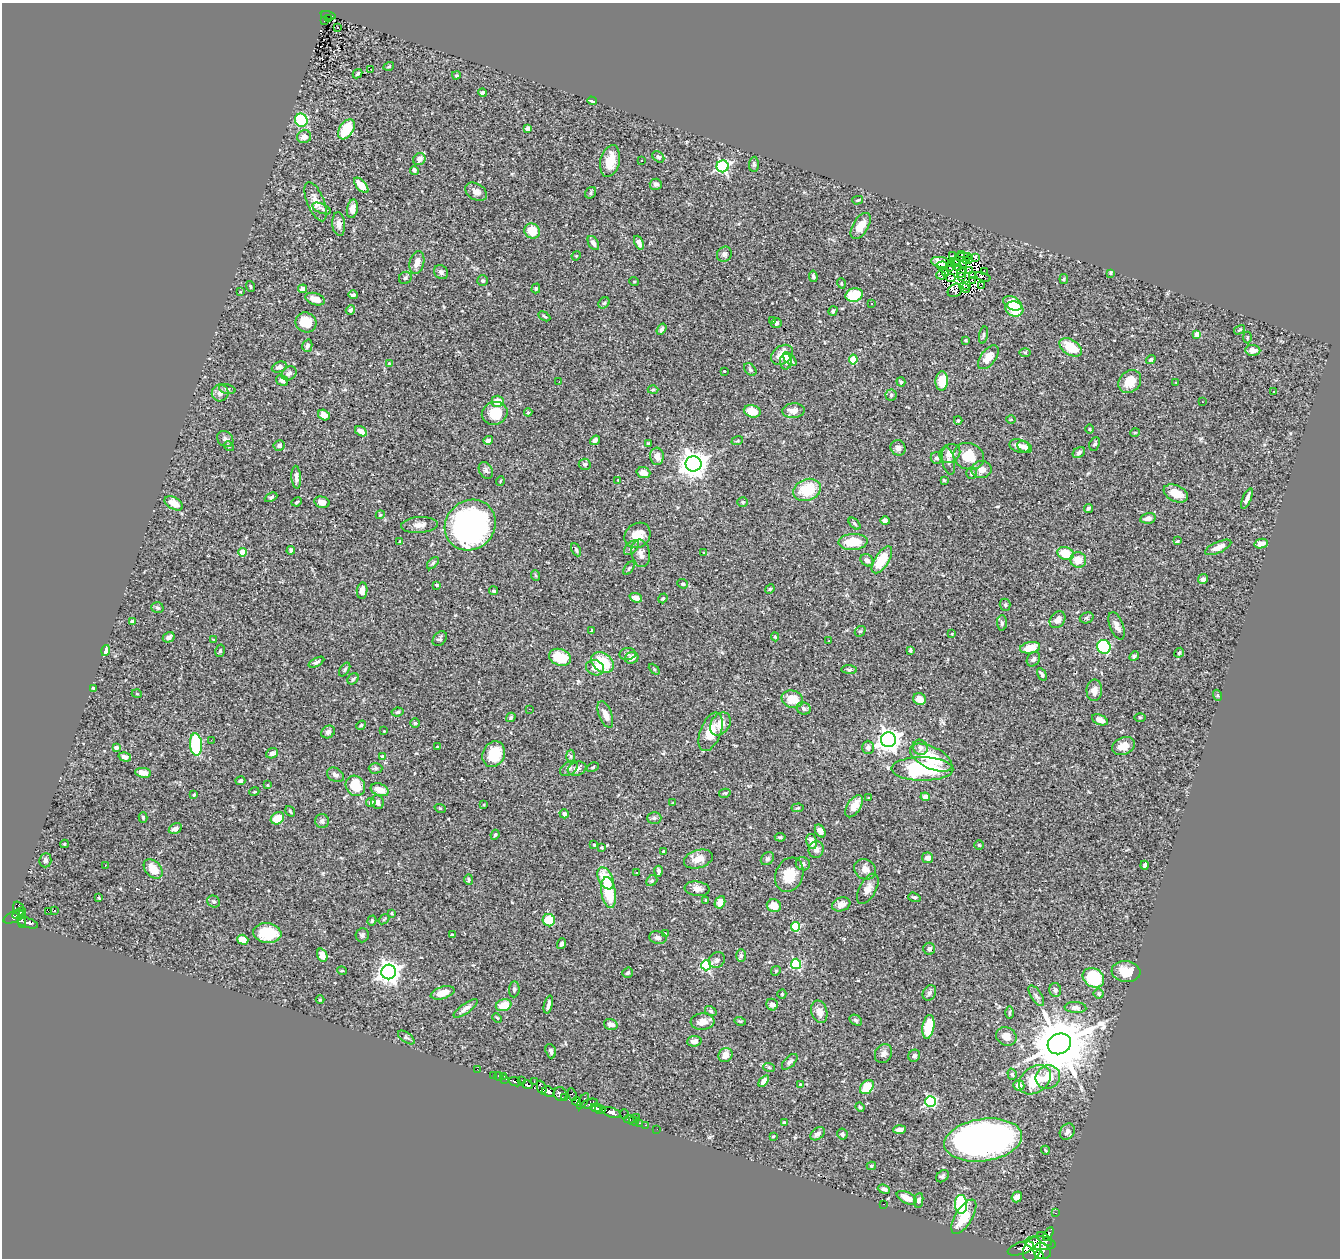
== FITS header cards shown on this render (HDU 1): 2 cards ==
NAXIS1  =                 1338
NAXIS2  =                 1256

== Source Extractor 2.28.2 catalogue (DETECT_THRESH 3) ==
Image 1338 x 1256 px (HDU 1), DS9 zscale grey, 1 PNG px = 1 image px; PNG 1342 x 1260 px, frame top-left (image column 1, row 1256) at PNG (2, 3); each listed source drawn as its Kron ellipse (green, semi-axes under 4 px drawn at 4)
Background 0.598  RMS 0.026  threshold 0.0788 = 3 sigma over >= 5 px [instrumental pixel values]
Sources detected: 466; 8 with non-positive FLUX_AUTO (blend fragments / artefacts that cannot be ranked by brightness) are neither listed nor drawn; the other 458 listed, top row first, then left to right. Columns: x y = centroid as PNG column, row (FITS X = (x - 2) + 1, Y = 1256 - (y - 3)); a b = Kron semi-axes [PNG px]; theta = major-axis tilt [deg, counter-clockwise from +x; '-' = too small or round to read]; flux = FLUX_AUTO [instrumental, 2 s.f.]
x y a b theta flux
328 15 8 3 -12 46
328 18 4 2 - 14
324 20 3 2 - 14
337 27 3 2 - 3.1
389 66 5 4 - 2.1
370 69 2 2 - 1.6
358 74 5 4 - 2.8
456 75 4 3 - 1.9
483 92 4 3 - 4.4
592 101 5 3 - 3.3
301 120 7 6 - 81
346 129 11 7 56 57
528 129 4 4 - 18
304 137 7 6 - 11
658 157 6 5 - 3.8
419 159 6 5 - 8.7
641 160 3 3 - 9.5
610 161 16 9 77 28
754 164 7 5 87 3.1
723 166 6 6 - 260
414 170 4 3 - 3.6
656 184 6 5 - 5
361 185 9 4 -48 24
476 192 12 8 -33 8.9
591 193 6 5 - 3
858 200 5 4 - 2
316 202 21 8 -68 19
321 208 10 4 -23 4.3
352 209 9 5 79 9.3
339 224 12 6 -84 9.4
861 226 14 7 58 27
532 231 8 7 - 35
593 243 8 5 -60 6.6
639 243 7 4 -67 7.7
724 254 8 7 - 5.8
962 254 3 2 - 1.5
952 255 4 2 - 0.79
576 256 5 4 - 1.7
964 257 8 2 3 0.56
975 258 3 3 - 1
969 259 4 2 - 0.75
966 260 4 3 - 0.0068
941 262 10 5 -11 8.1
956 262 3 2 - 1.1
417 263 12 7 75 13
951 263 3 2 - 1.4
962 263 3 2 - 1.7
942 266 5 4 - 1.7
950 267 3 2 - 1.3
959 268 2 2 - 2
969 271 4 2 - 2.3
984 271 3 2 - 0.88
441 272 8 6 -45 5.4
961 272 5 2 - 1.8
946 273 3 3 - 1.3
1110 273 4 3 - 1.8
941 275 4 3 - 3.8
813 276 6 4 -80 2.9
973 276 4 3 - 0.82
961 277 3 2 - 1.5
983 277 8 2 -19 1.3
405 278 6 6 - 3.3
951 278 4 3 - 2.3
1064 279 5 4 - 2
973 280 3 2 - 0.55
482 281 5 5 - 3.5
634 281 5 3 - 1.4
841 283 5 3 - 1.8
966 285 4 2 - 1.9
250 286 5 2 - 1.7
981 286 3 2 - 1.6
536 288 5 3 - 2.4
964 288 6 3 -43 2
303 289 4 4 - 11
955 290 8 6 39 7.4
240 292 3 3 - 1.3
353 295 4 3 - 5
854 295 9 6 15 44
315 299 10 6 -17 16
604 303 6 5 - 3.1
1012 303 10 6 -29 33
871 304 3 3 - 6.3
1014 309 9 7 -18 51
350 310 5 4 - 4.8
833 311 5 4 - 3.8
544 316 6 2 -30 1.9
773 320 3 2 - 1.6
306 322 11 10 - 29
776 323 6 5 - 3.2
662 329 6 4 57 3.6
1239 330 6 3 31 1.8
1197 334 4 4 - 28
983 335 9 3 79 2.9
1247 337 6 3 90 1.7
965 340 3 2 - 1.7
307 346 6 5 - 5.6
1071 347 12 7 -32 41
1253 350 7 5 -5 12
1025 352 6 4 -1 2.1
782 355 12 9 36 29
988 357 14 7 52 21
790 359 8 4 -45 8
1151 359 5 4 - 4.1
853 360 5 4 - 52
786 361 8 6 88 7.3
389 364 3 3 - 3
279 367 8 5 22 5.5
750 370 7 5 -48 3.5
724 371 3 2 - 1.4
289 373 8 6 38 5.8
282 381 6 5 - 4.9
942 381 9 6 87 36
1130 381 12 10 46 30
559 382 3 2 - 2
901 382 5 4 - 3.4
1176 382 3 2 - 2.2
227 389 8 5 -15 3.7
653 390 5 3 - 1.7
1274 392 3 3 - 4.6
220 393 8 8 - 8.4
891 395 5 5 - 2.9
498 401 6 5 - 22
1202 402 3 2 - 2
752 411 8 6 -16 24
793 411 11 7 4 13
528 412 4 4 - 1.7
495 413 13 11 20 40
324 415 6 5 - 11
958 420 4 4 - 2.1
1011 420 5 3 - 1.4
1089 429 5 3 - 1.4
361 431 6 4 -33 8.5
1135 433 5 3 - 1.3
225 439 9 7 -40 6.2
488 440 5 4 - 8.3
595 440 5 4 - 4.9
737 441 6 3 18 2.1
648 444 3 3 - 3
1095 444 7 5 65 3.3
279 445 5 5 - 6.1
229 446 5 4 - 2.4
1019 446 10 6 -16 9.5
1025 447 8 5 -31 7.1
898 448 8 7 - 6.6
1079 452 7 5 34 4.2
950 453 11 9 30 14
657 456 9 6 -84 14
969 456 15 13 -22 45
937 458 6 5 - 4.6
948 461 14 6 -79 6.8
585 464 6 5 - 3.6
693 464 8 7 - 1900
981 469 10 8 4 14
486 470 9 6 -61 5
643 473 7 5 -19 14
972 473 6 5 - 3.2
296 477 11 4 -87 7
618 480 2 2 - 0.97
944 480 3 3 - 1.7
500 481 5 3 - 1.5
807 490 14 10 20 57
1176 493 13 8 -25 27
271 497 7 4 25 2.5
1247 499 11 3 67 7.6
297 502 5 3 - 2.2
322 502 8 5 -14 9.7
743 502 5 4 - 2.3
174 503 10 6 -29 22
1088 508 5 3 - 3.3
380 515 4 3 - 1.6
1148 518 8 5 11 9.1
885 521 5 3 - 3.7
855 524 7 3 -45 2.4
419 525 18 8 3 11
470 525 27 24 42 520
637 535 14 11 43 27
400 541 3 2 - 1.3
1177 541 3 2 - 1.4
853 542 14 8 2 37
1261 544 7 4 12 10
1218 547 14 5 24 14
631 548 9 5 44 5
291 550 4 3 - 3.2
576 550 7 4 -64 3.1
242 552 4 4 - 43
641 553 14 9 -79 12
704 553 4 3 - 1.6
1066 554 8 6 -23 38
867 560 7 5 -39 6.7
882 560 15 7 57 52
1078 560 8 7 - 23
433 563 7 4 47 3.2
629 568 7 4 54 3
536 576 5 4 - 2.3
1203 579 5 4 - 5.6
683 584 5 4 - 3.7
437 585 3 2 - 1.8
770 589 5 4 - 2
362 590 8 5 82 10
493 591 4 4 - 3.1
636 598 6 4 -19 12
663 598 5 4 - 2.6
1005 605 6 5 - 3.2
157 608 6 5 - 3
1087 618 7 5 19 3.3
1057 620 9 7 50 11
132 622 3 3 - 8.2
1002 623 7 5 -88 3.6
1117 626 14 7 -69 11
591 630 3 2 - 2
860 631 6 5 - 2.6
952 634 3 3 - 1.2
169 637 6 4 29 6.3
775 637 4 4 - 2.3
440 639 8 6 50 4.2
213 640 3 2 - 1.9
829 641 3 2 - 3.9
1104 647 7 6 - 130
1030 648 10 5 10 31
106 651 6 4 75 6.2
220 651 6 4 77 2.2
910 651 3 3 - 3
1179 653 5 4 - 2.9
627 654 8 6 7 4.4
1134 656 5 4 - 3.1
560 657 11 8 -20 50
632 658 7 5 23 9.3
1033 659 8 6 54 5.3
316 662 8 4 28 4.6
602 663 12 9 -37 62
595 668 9 7 -18 14
345 669 7 4 55 3.1
654 669 6 4 -46 2.6
849 670 8 4 -3 2.8
1042 674 7 3 -57 4.6
353 679 6 5 - 3
93 688 4 3 - 2.2
1094 690 10 8 88 12
137 694 5 3 - 1.4
1217 695 5 3 - 2
792 699 11 8 -16 33
919 699 6 6 - 15
804 708 7 6 - 5.9
529 709 2 2 - 3.4
398 712 6 4 8 3.3
605 714 14 6 -69 13
511 717 5 4 - 2.8
1140 717 5 3 - 1.7
1100 720 8 5 -24 9.6
415 723 4 4 - 2.1
720 724 12 9 57 17
361 725 5 4 - 1.9
384 731 2 2 - 1
328 732 7 6 - 6.4
711 732 20 10 69 32
211 740 2 2 - 0.79
888 740 7 7 - 1300
196 744 11 6 -85 120
1123 746 12 8 23 17
116 747 4 3 - 8.3
438 747 4 3 - 1.7
868 747 7 5 90 5.8
920 747 8 7 - 9.3
272 753 6 5 - 5.9
494 754 13 11 64 56
571 756 6 4 -88 2.7
125 757 6 4 -18 7.1
383 757 4 4 - 9.6
931 758 23 11 -26 61
593 767 6 3 29 2.2
375 768 7 5 1 3.3
569 768 10 6 33 5.6
577 769 9 7 20 9
922 769 31 12 -1 160
143 773 8 5 -8 15
335 775 9 6 -32 6.7
240 781 5 4 - 3.5
268 785 3 3 - 1.5
355 786 10 9 - 47
380 790 9 6 -20 18
254 792 5 3 - 1.5
725 793 6 4 12 2.5
194 795 4 3 - 2
925 797 5 4 - 12
869 798 3 2 - 1.3
371 802 5 4 - 5.1
377 802 7 6 - 6.1
673 803 3 3 - 1.5
484 805 4 2 - 1.3
854 806 12 6 57 22
440 808 6 3 -18 1.6
798 808 6 2 5 1.6
290 811 6 3 -55 2.1
564 814 4 4 - 5.6
143 817 5 4 - 2.5
277 818 7 5 32 31
654 818 7 6 - 3.6
322 821 7 7 - 5.2
175 829 7 5 29 7.1
820 831 7 4 -57 7.5
495 835 5 4 - 2.2
780 837 5 3 - 2.4
811 842 7 5 -77 14
64 844 4 4 - 1.7
594 845 3 3 - 2.4
979 845 4 4 - 2.3
602 848 4 3 - 1.5
816 850 8 7 - 8.9
664 852 3 3 - 5.2
928 858 5 5 - 10
698 859 15 9 17 18
767 859 7 5 43 3.8
45 860 7 6 - 4.6
803 864 7 6 - 5.5
105 865 2 2 - 1.5
1145 865 4 3 - 3.8
153 869 11 7 -46 26
865 869 11 10 - 11
658 871 5 4 - 4.2
637 872 3 2 - 3
789 875 18 13 69 36
606 878 12 7 -64 49
469 880 5 4 - 2.7
652 881 6 5 - 2.7
697 889 12 7 -7 11
868 889 16 8 62 14
609 892 15 7 -80 64
914 897 6 4 -17 2.8
99 898 3 2 - 1.5
706 900 3 2 - 1.5
213 901 6 5 - 4
720 902 6 5 - 15
841 904 9 6 19 10
774 906 7 6 - 23
18 909 7 5 -71 79
55 910 2 2 - 220
48 911 2 2 - 350
19 913 7 4 33 220
391 913 4 2 - 1.3
14 917 11 5 22 280
22 919 9 3 -88 180
384 919 6 3 37 1.8
549 920 6 6 - 37
372 921 5 4 - 2
28 923 11 4 -18 120
795 927 4 4 - 73
267 933 14 10 -6 58
665 934 3 2 - 1.3
362 935 7 6 - 4.1
452 935 4 3 - 3.3
658 938 9 6 -11 5.8
243 940 6 5 - 21
561 944 5 4 - 5.7
929 949 6 6 - 5.6
322 955 7 5 -70 13
741 956 6 5 - 3.5
717 960 8 7 - 6
796 964 5 5 - 140
706 965 5 5 - 170
342 971 5 3 - 1.6
776 971 5 4 - 2
389 972 7 7 - 1200
1126 972 14 10 -6 31
628 973 5 5 - 3.6
1093 978 11 9 -30 110
514 989 8 5 84 3.4
1055 990 7 5 -78 4.2
443 993 12 6 17 22
929 993 8 6 65 5.4
782 994 4 4 - 2.3
1099 994 5 5 - 2.8
1036 996 12 5 -57 6
320 1000 4 3 - 1.4
504 1005 8 6 16 32
548 1005 9 3 75 6
772 1005 6 5 - 6.4
466 1008 14 5 35 8.2
1075 1008 11 5 -4 6.8
711 1011 6 4 -32 3.4
819 1012 11 8 -74 13
1010 1013 6 3 89 2.2
497 1018 5 4 - 1.9
856 1020 7 5 -33 4.5
740 1021 6 3 -17 2.1
702 1022 12 8 4 14
611 1024 7 5 -18 11
928 1027 12 6 80 55
1006 1036 10 9 - 14
406 1037 9 4 -36 3.3
694 1041 7 5 5 12
1059 1044 12 10 24 13000
551 1051 7 5 -75 5.3
883 1053 10 8 60 7
725 1055 7 6 - 14
914 1056 6 5 - 5.1
790 1062 10 5 46 5.7
769 1067 6 3 -19 2
477 1069 2 2 - 0.77
1012 1074 6 4 -73 3.6
493 1075 3 2 - 11
498 1076 4 3 - 18
503 1076 4 4 - 6.4
1048 1077 12 11 - 30
505 1079 2 2 - 6.2
522 1080 2 2 - 7.2
1035 1080 17 12 37 64
534 1081 3 2 - 17
764 1081 6 4 52 11
515 1082 6 3 -21 220
527 1085 6 4 -15 480
800 1085 3 3 - 2
1019 1085 6 5 - 14
867 1087 8 6 48 46
542 1088 7 4 -70 260
549 1092 6 5 - 1100
560 1094 7 6 - 700
572 1094 6 3 -67 110
565 1097 3 3 - 69
577 1101 4 4 - 190
583 1101 9 3 60 280
930 1102 5 5 - 180
589 1103 8 4 13 250
860 1107 5 4 - 2.2
596 1108 5 3 - 410
600 1109 5 3 - 500
611 1112 10 5 -19 1200
624 1114 5 2 - 6.3
637 1118 3 2 - 54
630 1119 6 3 -4 18
634 1121 5 3 - 30
639 1123 3 2 - 13
784 1123 4 3 - 4.5
646 1125 3 2 - 16
657 1129 2 2 - 1.6
899 1130 6 4 3 6.9
1067 1132 8 7 - 7.4
818 1134 8 5 39 7.7
842 1134 5 5 - 3.5
773 1136 4 3 - 1.5
983 1140 39 21 8 740
1045 1150 5 3 - 1.6
871 1166 4 3 - 2.5
942 1176 7 5 40 3.8
884 1189 6 4 -18 6.3
1017 1197 5 5 - 9.9
907 1198 11 5 -25 17
919 1200 7 4 81 5.3
884 1204 2 2 - 1.7
961 1204 9 6 -87 120
1055 1213 2 2 - 4.5
964 1217 19 8 58 41
1048 1234 7 4 63 72
1045 1239 9 5 -42 310
1040 1243 15 7 -6 1300
1021 1248 13 6 18 1200
1032 1249 12 8 69 2300
1042 1251 9 7 -27 1400
1039 1255 4 3 - 540
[8 non-positive-flux detections neither listed nor drawn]